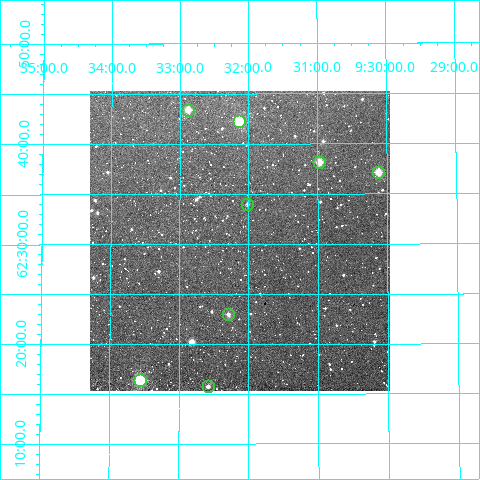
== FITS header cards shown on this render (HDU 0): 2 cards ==
NAXIS1  =                  300
NAXIS2  =                  300

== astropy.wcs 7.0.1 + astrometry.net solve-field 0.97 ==
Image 300 x 300 px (HDU 0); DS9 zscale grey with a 90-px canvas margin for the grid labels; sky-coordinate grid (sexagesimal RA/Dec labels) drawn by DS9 from the SOLVED WCS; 8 Tycho-2 reference stars matched to detected sources circled (green)
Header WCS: RA---TAN/DEC--TAN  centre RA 09:32:08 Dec +62:30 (143.03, +62.51 deg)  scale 6 arcsec/px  FOV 30.0' x 30.0'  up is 0 deg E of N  parity normal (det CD < 0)
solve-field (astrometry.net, Tycho-2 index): VERIFIED the header's WCS against the Tycho-2 star catalogue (verified at 2 index scales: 7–8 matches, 0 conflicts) and refined it, rather than solving blind
Solved WCS: RA---TAN-SIP/DEC--TAN-SIP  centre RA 09:32:08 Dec +62:30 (143.03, +62.51 deg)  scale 6.01 arcsec/px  FOV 30.0' x 30.0'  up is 0 deg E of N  parity normal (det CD < 0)
The solver's refit moves the header's centre by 0.59 arcsec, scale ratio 1.002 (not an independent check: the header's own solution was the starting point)
Tycho-2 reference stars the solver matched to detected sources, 8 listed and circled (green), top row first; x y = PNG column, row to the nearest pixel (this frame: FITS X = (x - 90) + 1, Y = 300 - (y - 91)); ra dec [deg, ICRS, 3 dp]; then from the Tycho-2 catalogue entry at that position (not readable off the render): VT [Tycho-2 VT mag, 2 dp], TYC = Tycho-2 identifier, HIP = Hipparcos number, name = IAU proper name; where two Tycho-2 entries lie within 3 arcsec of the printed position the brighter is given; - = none
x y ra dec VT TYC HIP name
188 110 143.221 +62.724 10.50 4139-169-1 - -
239 121 143.034 +62.704 9.23 4139-977-1 46794 -
319 162 142.743 +62.636 10.20 4138-1223-1 - -
378 172 142.530 +62.619 10.07 4138-1186-1 - -
247 204 143.004 +62.566 12.56 4139-257-1 - -
228 314 143.073 +62.383 11.46 4136-477-1 - -
140 380 143.390 +62.273 9.22 4136-571-1 - -
208 386 143.145 +62.262 12.22 4136-437-1 - -